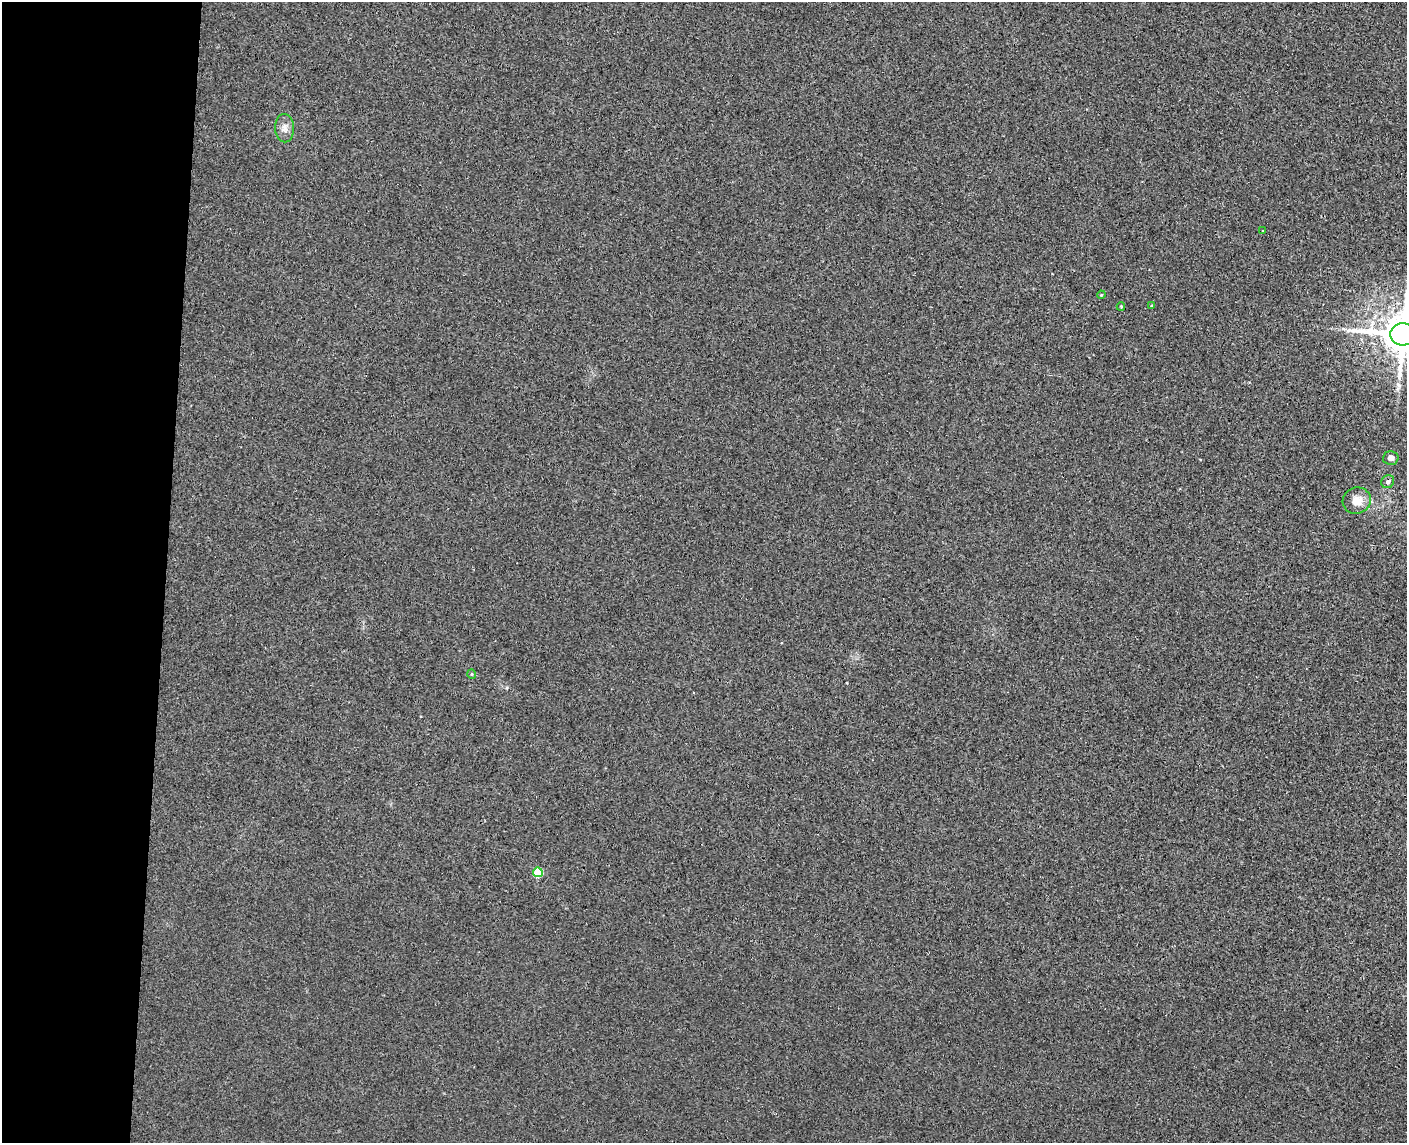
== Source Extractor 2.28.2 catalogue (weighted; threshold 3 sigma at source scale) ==
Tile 4 of 3 x 4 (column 1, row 2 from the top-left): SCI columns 163-1567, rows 2291-3431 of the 4649 x 4581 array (HDU 1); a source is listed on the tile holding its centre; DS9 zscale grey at full resolution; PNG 1409 x 1145 px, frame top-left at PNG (2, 2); each listed source drawn as its Kron ellipse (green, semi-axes under 4 px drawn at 4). Shown black and unused: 12% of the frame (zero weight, under 3 of 4 exposures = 6% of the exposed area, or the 3 px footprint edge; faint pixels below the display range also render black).
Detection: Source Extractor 2.28.2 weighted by HDU 2 'WHT'; one run over the whole footprint, this tile lists its part. Background 0.00389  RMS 0.004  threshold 0.018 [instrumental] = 3 sigma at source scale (4.5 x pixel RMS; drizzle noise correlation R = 1.50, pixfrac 1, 0.05/0.05 arcsec/px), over >= 5 px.
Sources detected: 12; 1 cosmic-ray / hot-pixel residue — neither listed nor drawn; the other 11 listed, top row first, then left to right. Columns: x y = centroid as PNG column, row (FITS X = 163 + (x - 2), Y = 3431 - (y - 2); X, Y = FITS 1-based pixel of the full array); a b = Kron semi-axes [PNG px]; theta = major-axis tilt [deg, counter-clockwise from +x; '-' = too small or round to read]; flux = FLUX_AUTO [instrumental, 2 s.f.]
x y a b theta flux
284 128 14 9 -88 2.7
1262 230 3 2 - 0.39
1101 295 4 3 - 0.32
1121 306 4 3 - 0.44
1151 306 4 3 - 0.44
1403 334 12 11 - 1600
1391 458 8 6 2 1.6
1388 482 7 6 - 1.2
1357 501 14 13 - 4.5
472 674 5 3 - 0.35
538 872 5 5 - 18
Isophote crosses this tile's border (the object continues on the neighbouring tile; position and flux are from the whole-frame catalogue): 1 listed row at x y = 1403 334